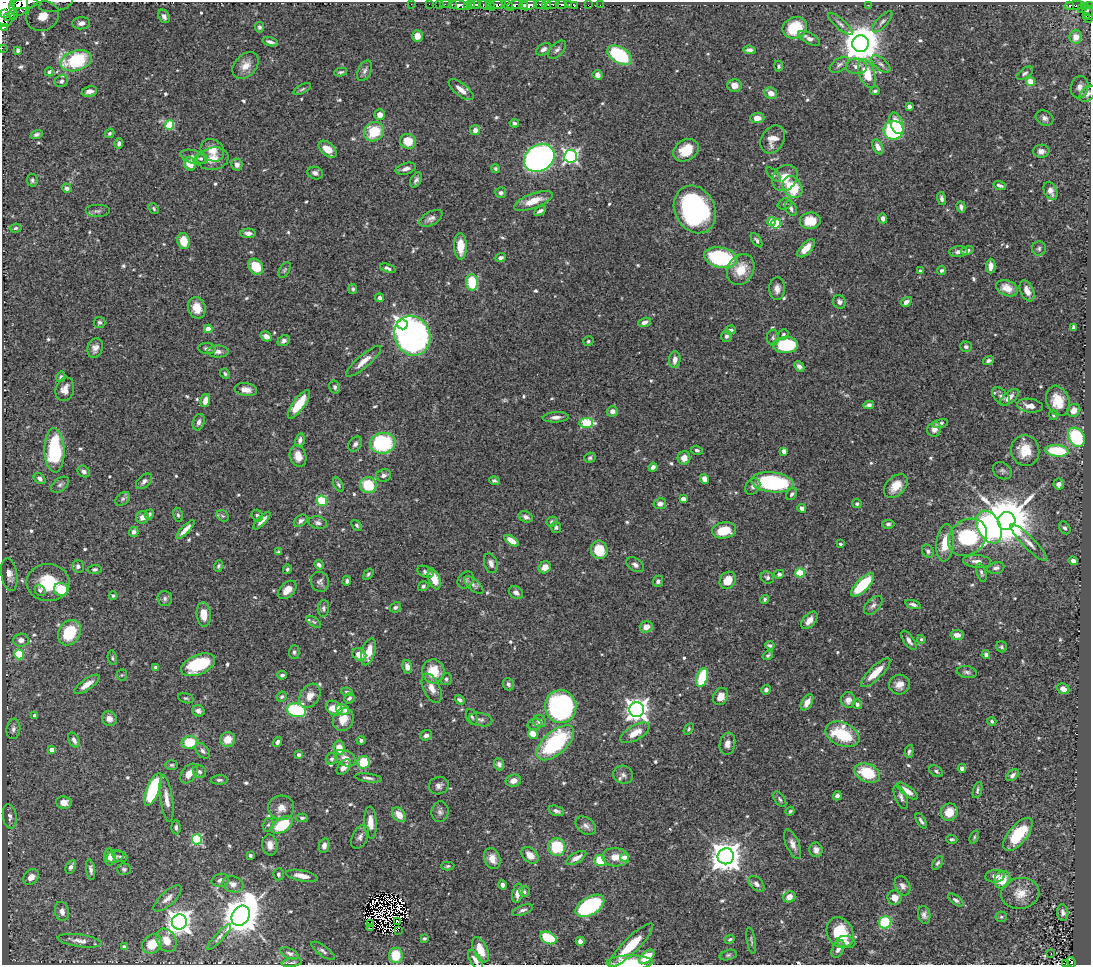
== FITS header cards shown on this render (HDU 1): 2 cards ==
NAXIS1  =                 1089
NAXIS2  =                  963

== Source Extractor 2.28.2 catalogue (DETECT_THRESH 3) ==
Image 1089 x 963 px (HDU 1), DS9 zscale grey, 1 PNG px = 1 image px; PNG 1093 x 967 px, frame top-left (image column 1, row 963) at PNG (2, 2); each listed source drawn as its Kron ellipse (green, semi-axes under 4 px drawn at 4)
Background 0.429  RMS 0.02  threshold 0.0592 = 3 sigma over >= 5 px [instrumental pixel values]
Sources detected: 639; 9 with non-positive FLUX_AUTO (blend fragments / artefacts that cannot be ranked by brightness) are neither listed nor drawn; of the other 630, the 500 brightest by FLUX_AUTO listed and drawn (130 fainter detections omitted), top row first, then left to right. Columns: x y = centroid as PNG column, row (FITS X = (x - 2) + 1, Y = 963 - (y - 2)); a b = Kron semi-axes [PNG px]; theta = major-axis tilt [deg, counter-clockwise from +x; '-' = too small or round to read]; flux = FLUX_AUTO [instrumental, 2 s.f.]
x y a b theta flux
56 3 17 7 12 9.9
25 4 13 5 7 780
411 4 2 2 - 3.8
429 4 2 2 - 5.2
440 4 2 2 - 6.1
446 4 6 2 0 20
552 4 7 4 22 410
561 4 5 3 - 160
452 5 2 2 - 52
459 5 9 4 -6 970
471 5 4 3 - 280
475 5 5 3 - 330
485 5 6 4 -25 97
497 5 9 4 14 300
507 5 7 4 -45 340
515 5 8 4 9 310
524 5 4 3 - 270
528 5 8 5 14 1100
540 5 6 3 -6 220
547 5 4 2 - 190
569 5 3 2 - 42
588 5 2 2 - 6.6
600 5 2 2 - 4.6
868 5 3 2 - 2.3
4 6 20 11 -84 3000
19 6 10 9 - 710
467 6 4 3 - 150
491 6 5 3 - 64
574 6 3 2 - 4
1070 6 3 3 - 37
1075 6 11 3 6 99
1085 6 4 3 - 45
1089 6 4 3 - 160
1081 9 4 3 - 39
1088 12 8 5 -75 74
4 14 3 3 - 380
13 14 5 5 - 310
43 16 17 14 27 38
164 16 7 5 -59 5
1086 16 4 3 - 41
8 17 4 3 - 120
1088 18 3 3 - 36
882 22 13 5 47 4.7
81 23 9 6 4 7.2
840 24 16 5 -42 5.1
3 27 4 2 - 89
259 27 5 4 - 2.9
795 28 12 10 23 47
417 36 6 5 - 14
1076 37 6 6 - 14
809 38 12 5 -28 6.7
270 42 8 4 -13 5.2
860 44 8 8 - 3700
2 48 2 2 - 4.5
544 49 8 5 33 5.1
18 50 3 3 - 2.5
557 50 11 6 46 4.4
749 50 6 4 -6 5.4
620 55 13 8 -31 120
76 61 16 10 18 86
881 64 11 5 -41 4.8
246 65 15 10 46 14
839 65 11 6 35 4
779 66 5 4 - 3
856 66 10 8 -3 7.7
365 71 11 6 63 5
49 72 4 3 - 2.5
341 72 6 3 10 2.5
867 73 15 7 -70 37
1025 73 9 5 33 3.4
597 75 5 5 - 7.7
61 81 7 6 - 3.4
1030 82 4 4 - 33
734 85 7 6 - 11
1079 87 11 8 74 7.2
302 89 9 4 26 2.4
461 90 15 6 -38 12
89 91 8 5 13 6.6
875 91 4 3 - 2.7
771 93 6 5 - 12
1088 94 10 6 44 5.2
909 106 4 3 - 4.4
380 115 5 5 - 12
757 118 7 5 1 13
1044 118 9 7 -25 5.3
514 123 4 4 - 3.3
897 123 11 6 -67 24
169 125 5 4 - 67
475 130 5 5 - 6.5
893 130 10 9 - 160
374 132 10 9 - 45
110 133 5 4 - 2.3
36 134 6 4 18 3.4
773 139 15 11 57 16
408 141 8 7 - 26
119 143 5 4 - 4.4
878 147 8 5 -63 8.3
327 149 10 6 -42 18
212 150 12 10 -37 16
686 150 13 10 30 31
1041 151 8 6 9 7.6
571 156 6 6 - 340
194 157 14 6 -14 7.3
201 158 5 5 - 2.5
539 158 16 13 33 690
213 159 15 11 9 16
190 164 7 5 -62 19
237 164 6 5 - 6.4
406 169 10 5 16 5.8
495 169 4 3 - 2.5
315 173 8 6 -18 6.1
774 175 9 4 -45 2.6
785 178 14 11 49 22
32 180 6 5 - 3
416 180 8 5 59 4.6
1000 185 6 3 -17 3.7
792 187 11 9 -58 56
67 188 5 4 - 4.5
1050 191 9 6 -65 7.8
501 193 5 5 - 3.9
941 199 6 4 -75 3.1
533 201 20 7 21 23
784 204 7 5 20 2.5
961 207 6 4 -74 4.3
791 208 8 5 -59 4.6
154 209 6 4 -50 2.8
695 209 25 20 -62 270
97 211 12 6 0 4.8
540 211 6 3 30 4.2
431 218 12 7 29 6.3
883 218 5 4 - 6
810 221 10 8 5 28
771 222 4 4 - 15
776 224 5 5 - 86
16 228 6 4 6 2.6
248 233 8 4 -1 5.6
756 240 8 4 -56 3.3
184 241 8 6 -77 22
460 246 13 6 -88 22
806 248 11 5 46 15
1039 248 7 7 - 3.3
967 250 6 4 14 4.8
958 252 9 5 3 6.6
501 258 5 4 - 3.6
721 258 17 10 -12 140
991 266 7 4 89 8.7
256 267 9 6 -52 38
388 268 8 4 -19 3.6
741 269 16 13 61 29
284 270 8 5 59 2.7
941 270 4 4 - 3.2
920 271 4 4 - 2.7
472 282 8 6 -86 49
1007 288 11 7 -22 17
353 289 5 4 - 2.6
777 289 11 8 89 8.2
1027 291 11 6 -67 11
380 298 4 4 - 6.6
839 302 7 6 - 4.9
906 302 6 4 33 5.9
197 308 11 8 -70 18
99 322 6 5 - 2.7
644 322 7 4 18 4.9
402 324 5 5 - 450
1073 327 4 3 - 2.2
208 329 4 4 - 18
730 330 5 4 - 4.4
783 334 5 5 - 2.6
266 336 6 4 -30 7.6
412 336 20 17 -68 770
727 336 6 5 - 3.7
773 338 8 6 89 2.9
284 341 6 5 - 4.2
588 341 5 4 - 2.5
785 345 13 8 1 83
966 347 6 5 - 3.4
95 348 10 7 71 7.4
207 349 9 5 -5 4.7
218 351 10 6 0 6.5
675 360 8 5 84 8.7
363 361 22 6 41 15
988 361 6 4 19 3.1
799 366 6 4 -44 4.5
225 374 5 4 - 2.5
61 377 5 4 - 2.6
335 387 7 5 -75 3.5
65 389 12 9 71 11
246 390 11 6 -7 9.5
1001 396 11 6 -46 6
1009 397 11 5 40 11
205 400 7 4 76 12
1058 401 15 11 -71 28
299 404 17 6 54 35
869 405 5 4 - 4.6
1030 406 13 7 -7 10
1074 410 7 6 - 10
612 411 5 5 - 6.4
1054 415 5 4 - 2.9
556 417 13 5 3 6.6
199 422 8 5 71 5.2
586 423 7 5 4 77
940 423 8 4 14 4.2
934 429 7 6 - 7.8
1076 437 10 7 -57 100
300 440 7 4 75 5.3
383 443 13 10 10 140
355 444 8 6 52 4.7
54 450 22 10 -88 130
697 450 6 4 -17 2.7
1025 450 15 14 - 31
784 451 4 4 - 11
1057 451 12 5 -5 71
298 456 11 8 -73 14
590 458 6 5 - 2.6
684 458 6 6 - 10
653 467 4 4 - 5.2
1002 471 10 8 -31 4.6
84 472 7 5 -37 4.6
384 475 8 6 10 5.1
40 478 6 5 - 4.9
704 479 5 4 - 8.1
144 481 9 6 43 5.6
494 481 5 3 - 2.8
772 482 21 10 -6 130
1059 484 5 5 - 5.3
60 485 10 6 37 4.3
338 485 8 4 -60 2.6
368 485 8 8 - 50
753 486 9 6 54 4.5
896 486 14 9 45 21
792 494 6 5 - 3.7
123 499 8 5 41 3.3
683 499 4 4 - 13
322 501 5 5 - 57
660 504 6 5 - 6.6
857 504 4 4 - 2.8
802 508 4 4 - 4.6
149 514 5 4 - 3.3
178 515 7 5 -78 2.5
223 516 6 5 - 2.6
257 516 6 5 - 3.5
142 517 6 6 - 8.1
526 517 7 5 -24 4.6
262 521 11 4 46 8.3
301 521 7 5 36 4.2
1007 521 9 8 - 7400
552 522 6 5 - 3.5
318 523 9 6 -14 4.6
888 524 6 4 1 3.1
357 525 6 4 -47 2.2
556 527 5 5 - 2.7
989 527 17 11 -62 330
1065 528 7 5 -54 3
185 530 12 4 46 10
724 530 12 8 10 34
134 532 5 4 - 5.9
968 537 21 17 39 190
512 541 8 4 -34 17
945 543 19 8 84 31
1029 543 25 6 -45 11
840 544 3 3 - 2.7
599 550 9 8 - 37
928 551 7 5 -57 4.6
279 552 4 3 - 3.3
977 561 14 6 -5 9.4
1073 561 5 4 - 5.6
491 563 10 6 -72 7.1
319 565 5 4 - 3.6
635 565 9 6 -34 4.9
78 566 6 6 - 3.8
218 566 6 4 74 2.2
545 567 6 5 - 9.6
996 568 8 5 11 5.5
95 569 7 4 6 2.8
287 569 5 4 - 2.7
425 572 8 5 -27 4.1
981 572 10 4 -75 3.6
800 573 5 4 - 61
368 574 6 4 54 2.5
779 574 5 4 - 3.6
9 575 16 8 -80 9.6
767 578 7 6 - 3.5
434 579 11 5 -69 22
466 580 9 7 46 4.1
728 580 9 7 52 24
347 581 5 4 - 3.4
658 581 6 5 - 4
320 582 10 9 - 5
48 583 21 18 -2 54
474 585 12 5 -42 4.3
863 585 15 6 45 71
423 586 5 4 - 3.1
61 589 7 6 - 40
40 590 6 5 - 3.9
287 590 11 7 44 13
516 592 7 6 - 5.3
113 595 4 4 - 2.2
165 598 7 7 - 4
765 599 4 4 - 2.6
913 604 8 4 -16 4.6
873 605 11 6 45 5.7
395 607 6 5 - 3
323 608 8 5 86 3.5
204 614 12 7 -85 20
809 620 10 6 49 10
314 622 8 4 -35 2.3
646 627 6 5 - 11
69 633 13 10 58 58
957 635 6 5 - 10
921 639 4 4 - 2.3
21 640 8 6 2 7.2
909 640 11 5 -56 6.2
770 645 5 3 - 2.6
1001 647 5 5 - 2.6
294 652 7 5 89 3
368 652 14 6 74 24
19 654 5 5 - 67
359 655 7 6 - 13
768 655 6 4 38 2.7
986 655 4 4 - 4.6
112 658 7 4 -79 2.3
198 665 18 9 23 70
156 667 4 4 - 2.9
407 667 7 5 -74 9.4
433 671 12 11 - 31
967 672 10 5 -10 3.7
876 673 19 6 45 29
122 675 5 5 - 2.2
282 675 4 4 - 3.5
702 677 10 5 72 75
446 679 6 5 - 2.8
87 684 15 5 35 13
508 684 6 5 - 4.2
899 685 10 10 - 11
432 688 16 8 -65 12
1063 689 6 5 - 9.8
766 690 5 4 - 4.1
347 692 6 4 -8 3.7
310 696 13 9 57 14
282 697 5 4 - 2.6
721 697 9 7 64 16
186 698 8 5 -16 2.5
349 698 5 5 - 3.3
460 700 5 4 - 4
848 700 8 7 - 6.6
807 702 9 5 59 10
857 704 5 4 - 3.3
561 706 16 15 - 270
334 708 9 6 -33 27
343 709 7 5 -16 25
296 710 10 7 -12 110
637 710 7 7 - 970
198 711 6 5 - 4.5
35 715 4 4 - 6.1
472 717 8 5 -66 3.3
109 719 8 7 - 9.6
343 720 12 10 61 17
480 720 12 6 -11 5
539 721 6 6 - 7.5
992 721 4 4 - 2.2
534 724 7 5 16 3.3
13 729 10 7 83 5.1
689 729 6 4 56 2.2
635 733 16 7 30 20
533 734 5 4 - 29
842 734 18 11 -23 66
426 735 6 5 - 4.6
228 739 7 7 - 19
74 740 8 5 -65 5.7
361 740 4 4 - 3
189 742 8 6 10 39
278 742 5 4 - 3.7
555 743 23 11 42 150
727 744 11 7 80 8.4
339 748 7 5 -86 18
52 750 4 4 - 16
202 751 9 6 -48 4.6
909 751 6 4 74 2.9
299 755 4 4 - 5.1
345 758 11 7 -26 12
332 759 6 5 - 3.1
363 762 6 6 - 42
499 764 6 5 - 4.3
171 765 6 5 - 2.5
344 767 9 5 50 13
962 768 4 4 - 5.8
936 771 7 5 -33 3.2
199 772 7 6 - 3.6
867 773 13 9 -22 50
189 774 11 7 53 15
623 775 10 9 - 6.3
1012 775 7 4 40 5.4
368 778 13 3 -7 4.1
219 780 8 4 2 3.2
513 781 8 6 15 8
439 786 10 8 18 6.4
153 789 17 6 69 130
977 790 8 4 73 3.5
907 791 12 5 -37 10
837 796 4 4 - 4.4
901 797 13 5 -67 4.9
167 799 24 6 -82 13
780 799 9 5 -54 3.2
64 802 7 6 - 12
281 808 13 12 - 13
556 811 8 5 -20 4.4
790 811 4 3 - 2.4
440 812 10 8 83 5.3
949 812 9 8 - 22
399 815 8 6 -49 17
10 817 12 6 -81 6.6
302 818 6 4 0 2.4
921 821 8 4 -59 3.8
370 823 16 6 -86 14
268 825 7 5 72 2.6
282 825 12 7 33 66
586 826 11 8 -36 6.2
176 827 7 4 -86 3.5
1018 834 20 9 51 68
360 837 13 7 62 5.8
974 837 7 4 70 2.2
197 839 5 5 - 110
952 839 6 4 -3 2.6
793 844 16 6 -67 8.2
270 845 10 7 -83 10
324 845 7 5 77 6.2
557 847 9 8 - 57
816 850 7 6 - 6.2
250 855 4 3 - 3.1
530 855 10 7 -41 14
726 856 8 8 - 2300
110 857 8 5 -88 9.4
115 857 9 6 15 3.7
120 857 8 5 -18 3.1
615 857 13 9 -6 17
576 858 11 5 30 10
625 858 4 4 - 32
492 859 11 8 -69 12
600 861 6 5 - 45
938 863 8 4 57 3
448 866 6 4 3 2.3
71 867 7 4 62 4.6
124 869 7 6 - 2.7
91 870 10 4 -82 4.6
278 874 6 5 - 2.8
302 876 16 5 -11 11
995 876 10 6 6 7.2
31 877 9 6 45 11
220 880 9 6 12 5.5
1002 880 9 7 60 25
233 884 10 8 -16 8.2
756 884 9 6 -44 5.7
502 885 4 4 - 4.5
903 886 10 7 -61 6.1
524 892 5 5 - 2.5
518 893 10 5 77 12
1020 893 19 15 8 22
789 897 6 5 - 8.6
168 898 18 7 43 8.4
895 898 7 7 - 12
956 900 9 4 -36 3.4
590 906 16 9 31 160
523 910 11 4 20 4.2
62 911 10 7 -78 7.5
1063 912 8 5 -83 4.5
924 915 9 6 -79 5
241 916 11 8 53 3700
1001 917 5 5 - 2.5
397 921 3 3 - 2.4
179 922 7 7 - 1300
885 922 6 6 - 78
371 924 4 2 - 3
371 928 4 2 - 6.7
398 930 2 2 - 83
840 933 16 13 -63 50
219 937 17 4 47 4.7
424 938 4 3 - 2.3
548 938 8 5 -26 63
730 939 5 4 - 2.5
166 940 12 9 -63 14
80 941 22 6 -8 9.7
580 941 5 4 - 5.7
751 941 13 3 -80 2.7
846 942 9 6 -9 6.2
152 944 11 8 39 24
631 945 30 7 45 42
124 947 4 4 - 4.2
838 949 9 5 65 6.6
480 950 13 7 -66 22
323 951 14 5 -36 4.4
289 953 9 5 -23 4
1051 954 3 2 - 2.8
396 955 7 7 - 33
728 955 8 5 15 3
647 957 9 5 40 33
475 960 11 5 -59 7.2
292 962 10 3 9 2.8
630 962 23 7 1 35
1071 962 5 3 - 20
1066 964 3 2 - 4.5
At the frame edge (FLAGS 8, measured only in part): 13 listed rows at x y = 56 3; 25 4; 4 6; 19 6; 1089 6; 43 16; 3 27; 2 48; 1088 94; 475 960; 630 962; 1071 962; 1066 964
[130 fainter detections neither listed nor drawn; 9 non-positive-flux detections neither listed nor drawn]